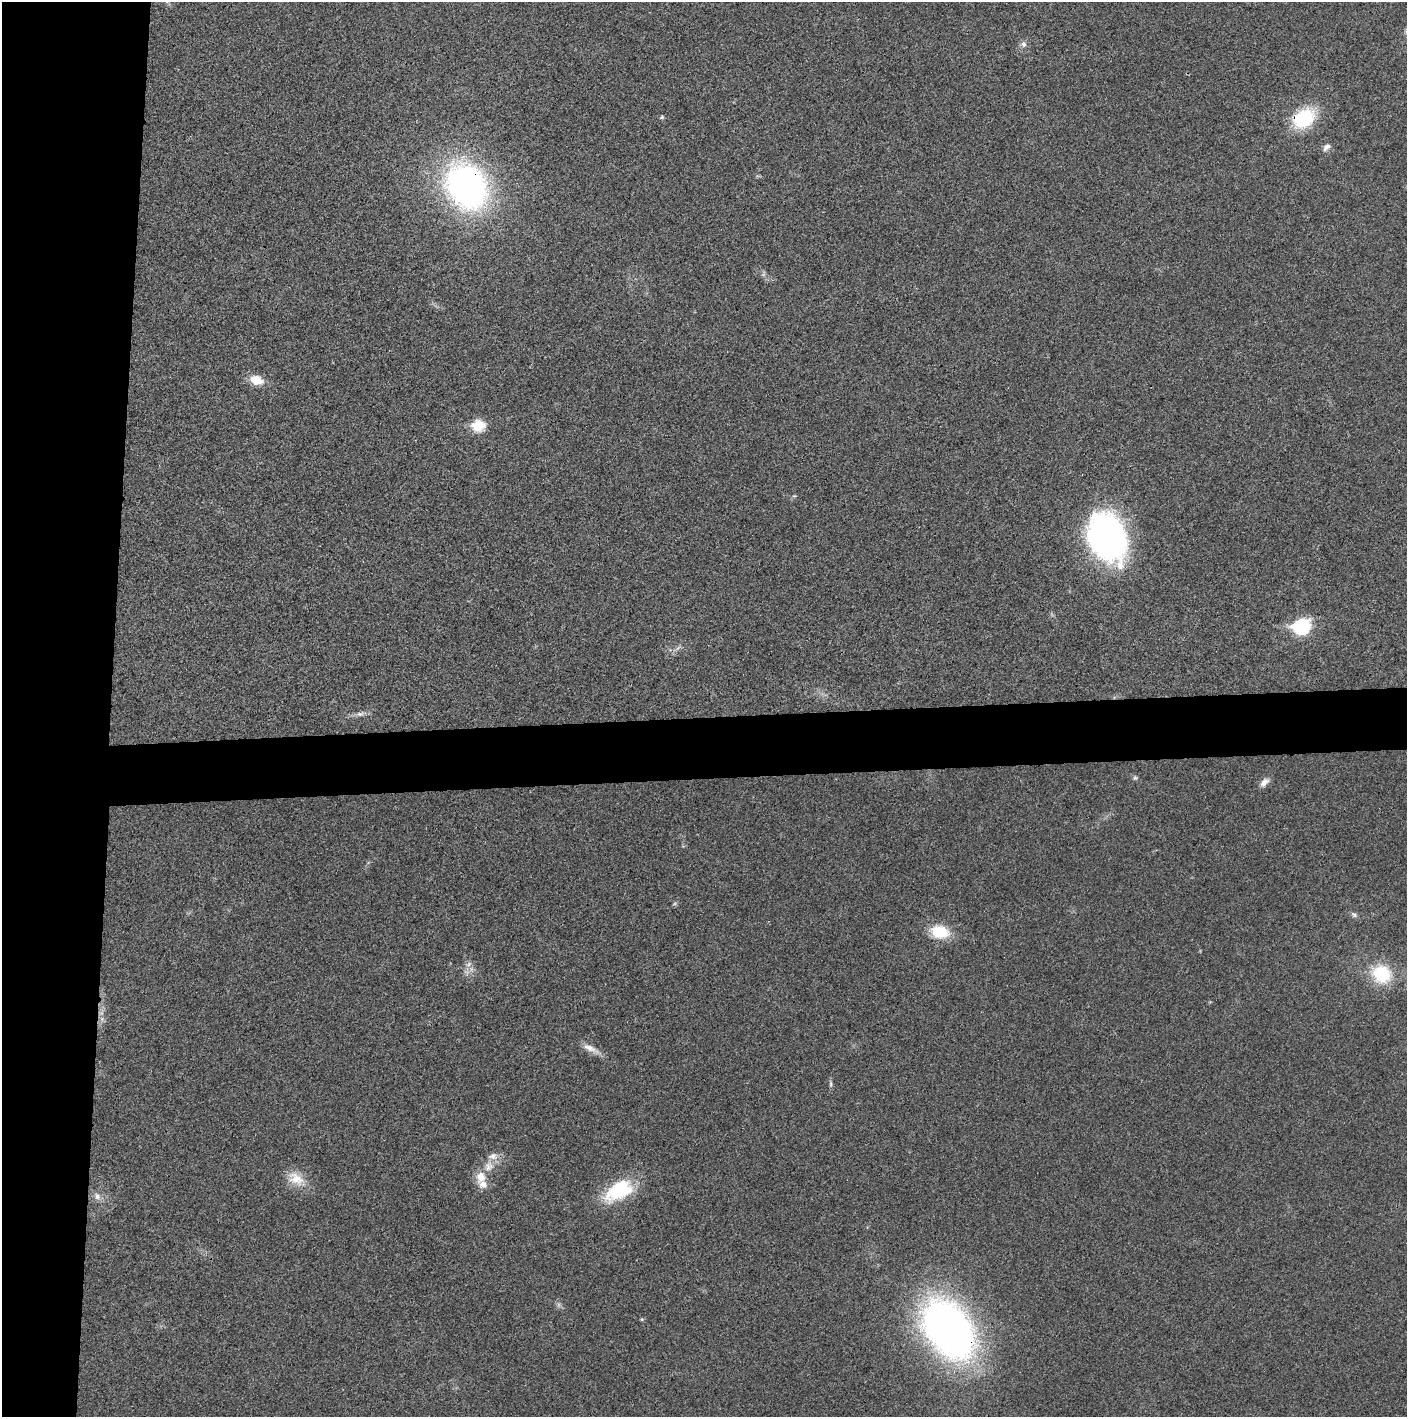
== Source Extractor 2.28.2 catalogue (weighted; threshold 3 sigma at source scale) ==
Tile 4 of 3 x 3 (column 1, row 2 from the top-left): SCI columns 2-1406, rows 1415-2829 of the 4221 x 4244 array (HDU 1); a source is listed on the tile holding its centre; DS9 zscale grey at full resolution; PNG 1409 x 1419 px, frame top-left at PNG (2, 2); no overlay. Shown black and unused: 12% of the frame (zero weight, under 3 of 4 exposures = <1% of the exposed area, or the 3 px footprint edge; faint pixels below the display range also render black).
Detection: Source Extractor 2.28.2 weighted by HDU 2 'WHT'; one run over the whole footprint, this tile lists its part. Background 0.0254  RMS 0.006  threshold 0.0272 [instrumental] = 3 sigma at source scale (4.5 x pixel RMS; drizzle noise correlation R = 1.50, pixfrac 1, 0.05/0.05 arcsec/px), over >= 5 px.
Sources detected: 30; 1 too faint to see at this stretch — not listed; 2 inside a brighter listed object's ellipse — not listed separately; the other 27 listed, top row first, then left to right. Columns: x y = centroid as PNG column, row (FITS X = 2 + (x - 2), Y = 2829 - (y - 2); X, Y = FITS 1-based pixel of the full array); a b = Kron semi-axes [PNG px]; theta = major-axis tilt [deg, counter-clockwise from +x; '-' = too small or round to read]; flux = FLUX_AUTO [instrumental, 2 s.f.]
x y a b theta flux
1024 44 9 8 - 2.5
662 117 5 5 - 1
1304 118 23 16 36 40
1326 147 12 7 53 2.9
466 186 41 33 -60 230
256 380 13 9 -18 11
478 425 7 6 - 41
1106 536 41 31 -69 220
1301 627 8 7 - 120
360 714 10 6 0 2.4
1135 778 6 6 - 1.1
1264 782 14 8 49 3.8
1354 915 9 6 -38 1.7
939 932 22 14 -12 20
469 964 9 6 37 2.1
466 972 11 6 -34 2.7
1382 974 19 17 -27 32
101 1013 7 6 - 2
591 1048 26 7 -26 5.7
831 1084 10 4 -86 1.4
488 1166 16 12 65 7.1
481 1177 13 12 - 8.1
296 1179 25 16 -31 12
619 1191 37 20 28 38
97 1196 11 9 -49 3.6
642 1319 5 4 - 0.8
949 1329 41 27 -56 510
Overlapping masked pixels (flux is a lower limit): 3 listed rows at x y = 1304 118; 466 186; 949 1329